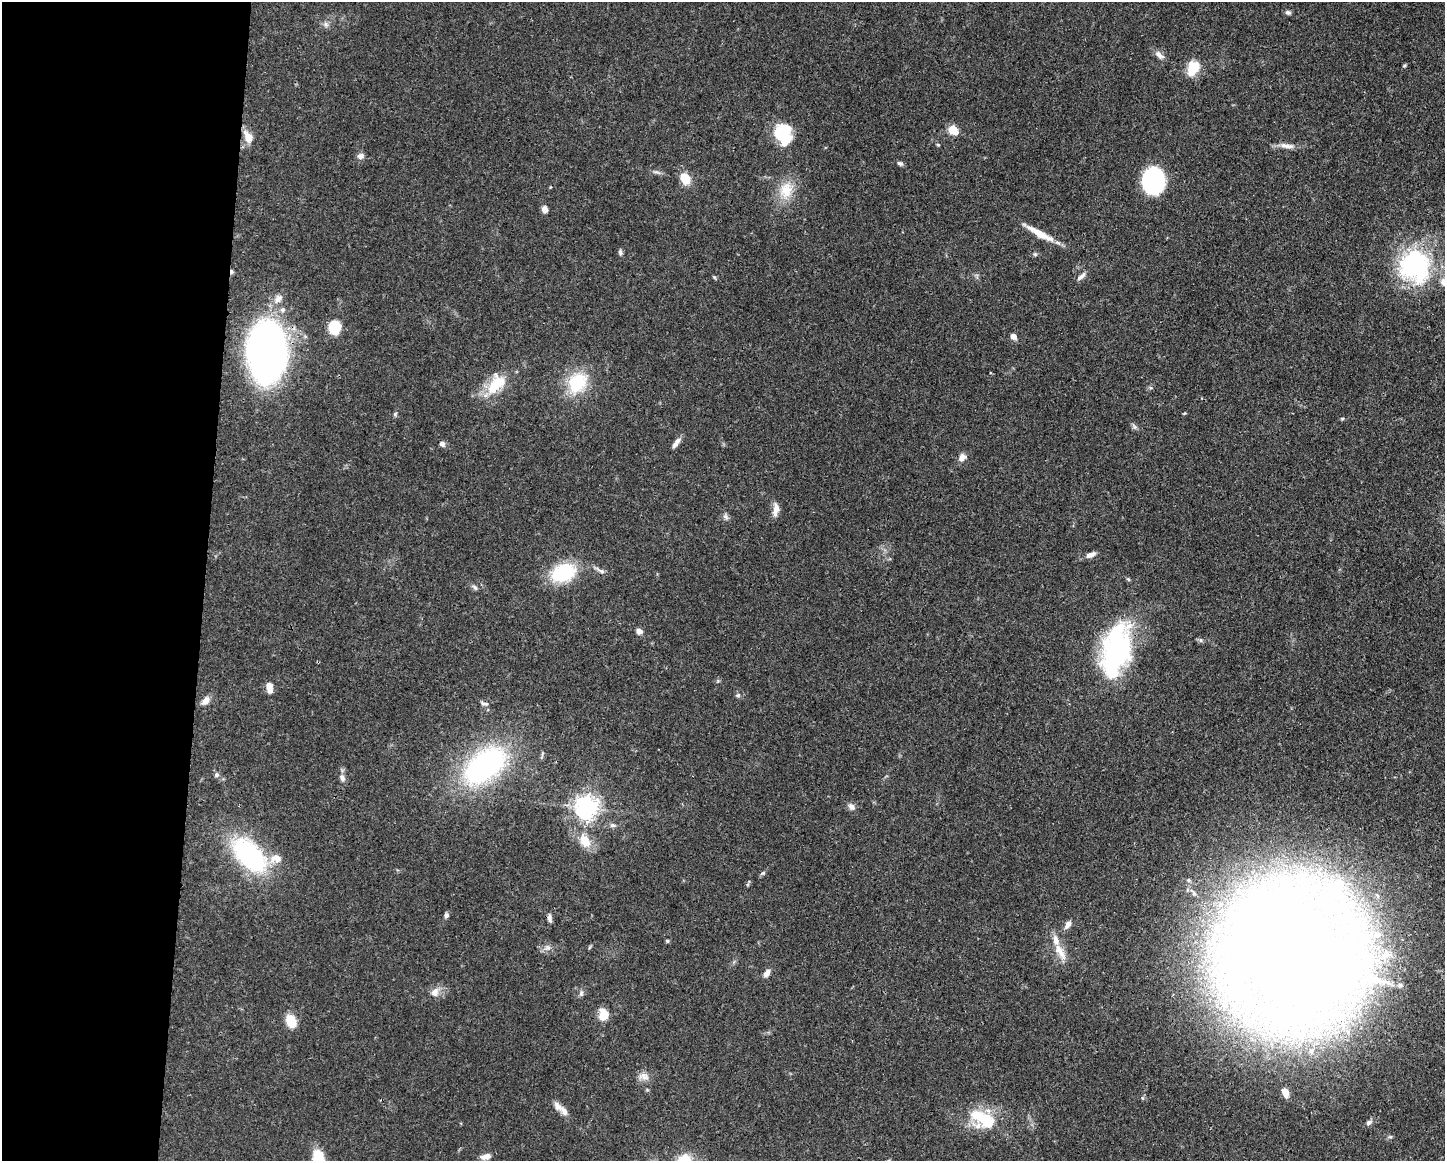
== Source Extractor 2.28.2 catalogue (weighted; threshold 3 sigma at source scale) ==
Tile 4 of 3 x 4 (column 1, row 2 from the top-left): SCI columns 115-1557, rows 2326-3484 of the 4667 x 4651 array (HDU 1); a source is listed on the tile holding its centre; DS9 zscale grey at full resolution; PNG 1447 x 1163 px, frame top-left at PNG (2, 2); no overlay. Shown black and unused: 14% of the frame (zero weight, under 3 of 4 exposures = <1% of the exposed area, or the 3 px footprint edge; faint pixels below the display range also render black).
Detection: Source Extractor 2.28.2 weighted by HDU 2 'WHT'; one run over the whole footprint, this tile lists its part. Background 0.0413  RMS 0.0027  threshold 0.0123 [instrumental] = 3 sigma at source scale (4.5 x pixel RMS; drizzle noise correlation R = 1.50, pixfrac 1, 0.05/0.05 arcsec/px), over >= 5 px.
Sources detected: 93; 3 inside a brighter object's white glare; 1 cosmic-ray / hot-pixel residue — not listed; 5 inside a brighter listed object's ellipse — not listed separately; the other 84 listed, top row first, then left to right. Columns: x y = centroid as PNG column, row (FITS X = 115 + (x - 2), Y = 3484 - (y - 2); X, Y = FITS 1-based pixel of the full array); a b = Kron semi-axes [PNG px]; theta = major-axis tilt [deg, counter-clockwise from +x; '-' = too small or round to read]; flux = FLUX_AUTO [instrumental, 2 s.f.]
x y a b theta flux
1288 12 8 6 -10 0.62
326 24 8 6 -48 0.88
1159 55 15 7 -40 1.5
1405 65 6 4 31 0.33
1193 68 17 12 67 6
953 130 6 5 - 12
783 133 18 14 -73 16
248 137 18 10 -64 3
938 145 5 3 - 0.31
1287 146 23 7 -6 2.1
360 156 9 7 17 1.1
900 163 8 5 -23 0.64
685 179 9 8 - 6.3
1154 181 21 17 90 32
786 190 24 17 74 6.5
545 209 7 6 - 1.5
1042 235 37 8 -28 5
620 253 8 5 -84 0.65
1035 254 6 5 - 0.42
1415 265 35 31 -66 41
1081 276 15 5 42 1.1
714 277 6 4 -46 0.32
278 299 14 9 49 2.2
282 310 8 7 - 0.99
334 327 12 10 89 9
1013 336 5 5 - 2.1
267 352 33 23 -88 250
577 383 30 23 50 12
496 384 31 18 51 9.2
1185 413 5 3 - 0.24
395 414 6 5 - 0.43
1342 419 4 4 - 0.31
1134 426 9 4 -36 0.65
676 443 14 5 53 1.5
442 444 6 6 - 1
962 457 10 7 60 1.7
776 509 18 8 84 2
725 516 9 6 -45 0.86
1090 555 13 6 21 1.5
600 570 17 5 -27 1.1
563 573 29 20 19 15
1128 579 6 4 -42 0.36
475 587 9 5 -44 0.66
639 631 8 6 -34 1.1
1201 640 6 4 -90 0.43
1120 652 62 24 -89 49
269 688 13 7 -79 2.3
738 695 6 6 - 0.59
206 701 13 8 47 1.8
484 704 12 6 -14 0.87
484 765 49 27 38 58
216 775 6 6 - 0.68
342 778 10 6 -67 1.1
586 807 7 7 - 240
851 807 11 8 -44 1.2
612 825 8 5 -14 0.71
585 841 20 13 -61 4.8
249 855 49 27 -46 33
763 873 6 4 41 0.41
1334 890 35 19 58 13
446 915 7 5 73 0.69
549 918 11 5 -86 1
1068 925 11 7 55 1.3
1377 934 13 11 -18 4.2
667 941 5 4 - 0.38
547 948 11 7 8 1.3
1060 952 27 9 -60 3.9
1292 954 56 42 -23 1300
1386 955 23 17 25 8.7
767 973 10 6 57 1.5
1400 985 9 8 - 1.3
435 992 13 10 68 2
581 993 8 6 70 0.7
1252 1012 115 59 -35 110
603 1015 10 8 84 5.4
291 1022 10 7 -67 8
644 1076 15 10 -16 1.9
1285 1093 9 6 -69 2.9
564 1111 15 8 -53 1.9
982 1118 32 18 -29 12
1369 1122 9 6 34 0.87
1390 1137 5 5 - 0.44
486 1157 11 6 13 1.9
319 1159 18 11 -79 9.2
Overlapping masked pixels (flux is a lower limit): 1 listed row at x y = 267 352
Isophote crosses this tile's border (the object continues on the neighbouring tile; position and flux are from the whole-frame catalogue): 1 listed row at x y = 319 1159